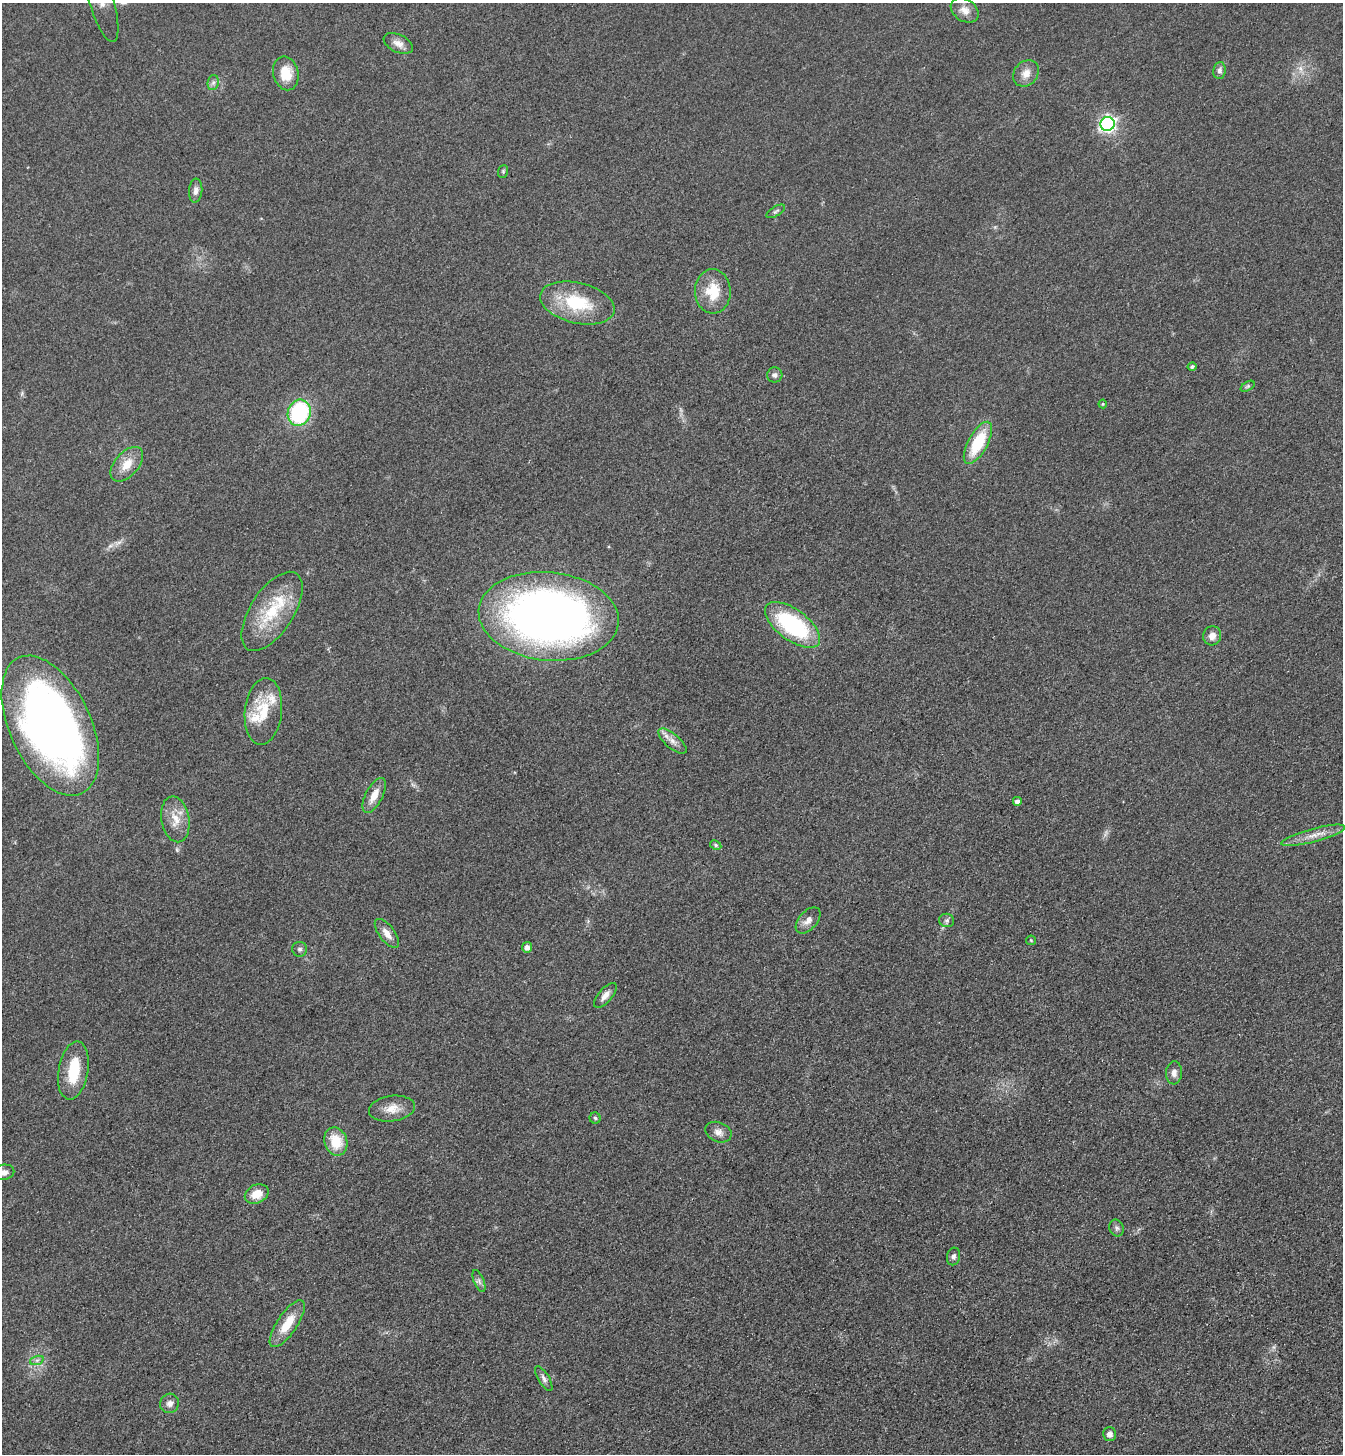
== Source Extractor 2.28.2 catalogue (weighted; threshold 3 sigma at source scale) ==
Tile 6 of 4 x 4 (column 2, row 2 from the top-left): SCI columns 1521-2861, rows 2935-4386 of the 5861 x 5869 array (HDU 1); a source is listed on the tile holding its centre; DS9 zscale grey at full resolution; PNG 1345 x 1456 px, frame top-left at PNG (2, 3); each listed source drawn as its Kron ellipse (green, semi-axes under 4 px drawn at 4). Shown black and unused: <1% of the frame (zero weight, under 3 of 4 exposures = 3% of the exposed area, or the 3 px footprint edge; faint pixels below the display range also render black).
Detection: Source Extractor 2.28.2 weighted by HDU 2 'WHT'; one run over the whole footprint, this tile lists its part. Background 0.0774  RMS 0.0093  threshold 0.042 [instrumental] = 3 sigma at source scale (4.5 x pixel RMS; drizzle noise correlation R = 1.50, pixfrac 1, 0.05/0.05 arcsec/px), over >= 5 px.
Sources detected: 59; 1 inside a brighter object's white glare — neither listed nor drawn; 3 inside a brighter listed object's ellipse — not listed separately; the other 55 listed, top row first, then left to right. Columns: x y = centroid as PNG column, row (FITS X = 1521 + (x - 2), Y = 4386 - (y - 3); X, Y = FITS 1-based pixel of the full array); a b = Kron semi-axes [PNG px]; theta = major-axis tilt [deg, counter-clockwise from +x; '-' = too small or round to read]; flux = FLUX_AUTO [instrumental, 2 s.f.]
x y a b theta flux
102 4 39 12 -73 13
965 10 15 11 -34 8.3
398 43 15 9 -26 6.7
1219 70 8 6 82 3.4
286 73 17 12 -77 22
1026 73 14 11 50 9.1
213 83 7 5 77 2.7
1107 124 7 7 - 300
503 171 6 5 - 1.4
196 191 12 6 84 4.6
776 211 10 4 31 2.2
713 291 22 18 -89 27
577 303 38 20 -13 51
1192 367 4 4 - 1.9
775 375 7 7 - 3.1
1248 386 8 4 32 1.7
1103 404 4 4 - 1
299 413 13 11 70 94
978 443 23 9 61 43
127 464 20 12 48 15
272 611 45 21 57 49
549 616 70 44 -6 720
793 625 32 15 -37 110
1212 636 9 9 - 7
263 711 33 18 84 33
50 726 75 40 -65 640
672 741 17 7 -40 7.5
374 795 19 8 62 12
1017 801 4 4 - 3.7
175 819 23 14 -80 16
1313 835 33 6 15 11
716 845 6 4 -28 1.6
808 920 15 9 48 6.9
947 920 7 6 - 2.6
387 933 17 7 -53 8
1031 940 5 4 - 1.1
527 947 5 5 - 4.5
300 949 7 7 - 2.6
605 995 15 7 49 5.9
73 1070 29 15 80 34
1174 1073 11 8 86 5.4
392 1109 23 13 8 13
595 1118 5 5 - 1.6
718 1132 14 9 -21 6.3
336 1141 14 11 -71 24
3 1172 11 7 10 5.1
257 1194 12 9 25 13
1117 1228 8 7 - 2.8
954 1256 9 6 77 3.3
479 1281 11 5 -67 3.2
287 1324 27 10 56 22
37 1360 7 4 18 2.3
544 1379 14 5 -59 3.5
170 1403 10 9 - 5.1
1110 1434 7 6 - 4.2
Isophote crosses this tile's border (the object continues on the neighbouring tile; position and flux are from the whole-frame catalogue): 2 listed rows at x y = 102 4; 3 1172